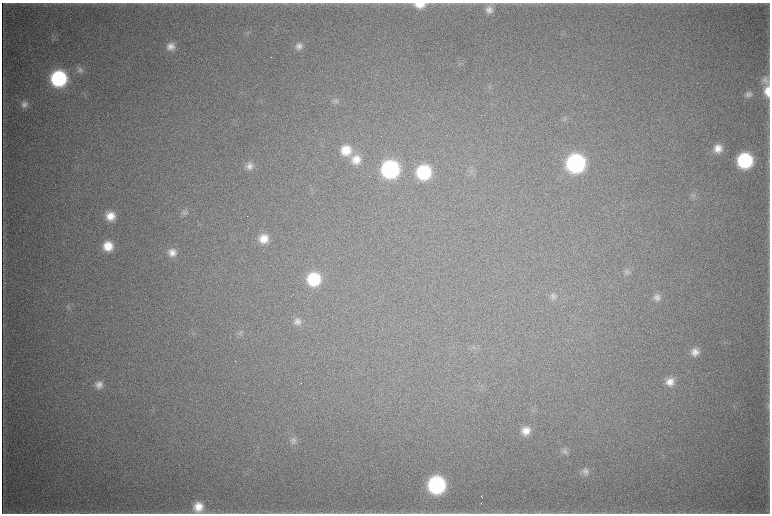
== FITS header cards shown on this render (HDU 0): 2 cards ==
NAXIS1  =                 1536 / length of data axis 1
NAXIS2  =                 1023 / length of data axis 2

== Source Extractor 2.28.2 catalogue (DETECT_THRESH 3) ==
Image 1536 x 1023 px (HDU 0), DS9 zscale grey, zoomed out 1/2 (1 PNG px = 2 x 2 image px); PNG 772 x 516 px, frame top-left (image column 1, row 1022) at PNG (2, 3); no overlay
Background 4410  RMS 38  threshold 113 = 3 sigma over >= 5 px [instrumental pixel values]
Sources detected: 49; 5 cannot appear on this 1/2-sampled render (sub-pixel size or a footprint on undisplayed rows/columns) and are not listed; the other 44 listed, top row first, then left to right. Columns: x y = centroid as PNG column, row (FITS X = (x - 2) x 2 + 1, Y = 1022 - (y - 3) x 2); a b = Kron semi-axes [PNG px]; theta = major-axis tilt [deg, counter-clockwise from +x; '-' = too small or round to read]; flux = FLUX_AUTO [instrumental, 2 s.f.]
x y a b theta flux
420 5 13 7 0 1.1e+05
489 10 10 10 - 5.9e+04
170 46 9 9 - 6.5e+04
299 46 10 10 - 5.4e+04
80 70 9 8 - 3.4e+04
59 78 11 11 - 1.1e+06
766 80 10 9 - 4.2e+04
767 91 14 7 89 1.2e+05
749 94 9 8 - 3.5e+04
335 101 9 6 71 2.9e+04
25 104 9 9 - 4.1e+04
565 119 6 2 -63 9.5e+03
718 149 10 10 - 9.1e+04
346 150 13 13 - 1.8e+05
356 159 13 12 - 1.2e+05
745 160 11 11 - 8.9e+05
576 163 12 12 - 1.8e+06
249 166 11 9 34 5.4e+04
390 169 12 11 - 1.4e+06
424 172 11 11 - 6.3e+05
694 196 8 5 47 2.5e+04
184 213 11 5 -4 2.7e+04
110 216 9 9 - 1.1e+05
264 239 10 10 - 1.1e+05
108 246 10 10 - 1.5e+05
172 252 11 10 - 7.7e+04
627 271 8 8 - 3.1e+04
314 279 12 11 - 4.6e+05
553 297 9 8 - 3.2e+04
657 297 10 9 - 4.6e+04
297 322 10 9 - 4.7e+04
241 333 6 4 -62 1.7e+04
695 352 10 10 - 6.9e+04
670 382 10 10 - 8.4e+04
99 385 10 9 - 6.0e+04
768 405 16 3 -88 2.3e+04
526 431 10 9 - 8.5e+04
293 441 9 9 - 4.1e+04
564 451 10 7 -48 3.1e+04
585 472 10 9 - 4.7e+04
437 485 12 12 - 1.4e+06
481 496 3 1 - 3.7e+03
481 504 2 1 - 3.2e+03
198 507 13 11 77 1.4e+05
At the frame edge (FLAGS 8, measured only in part): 3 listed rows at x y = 420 5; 767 91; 198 507
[5 sub-pixel or undisplayed-footprint detections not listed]